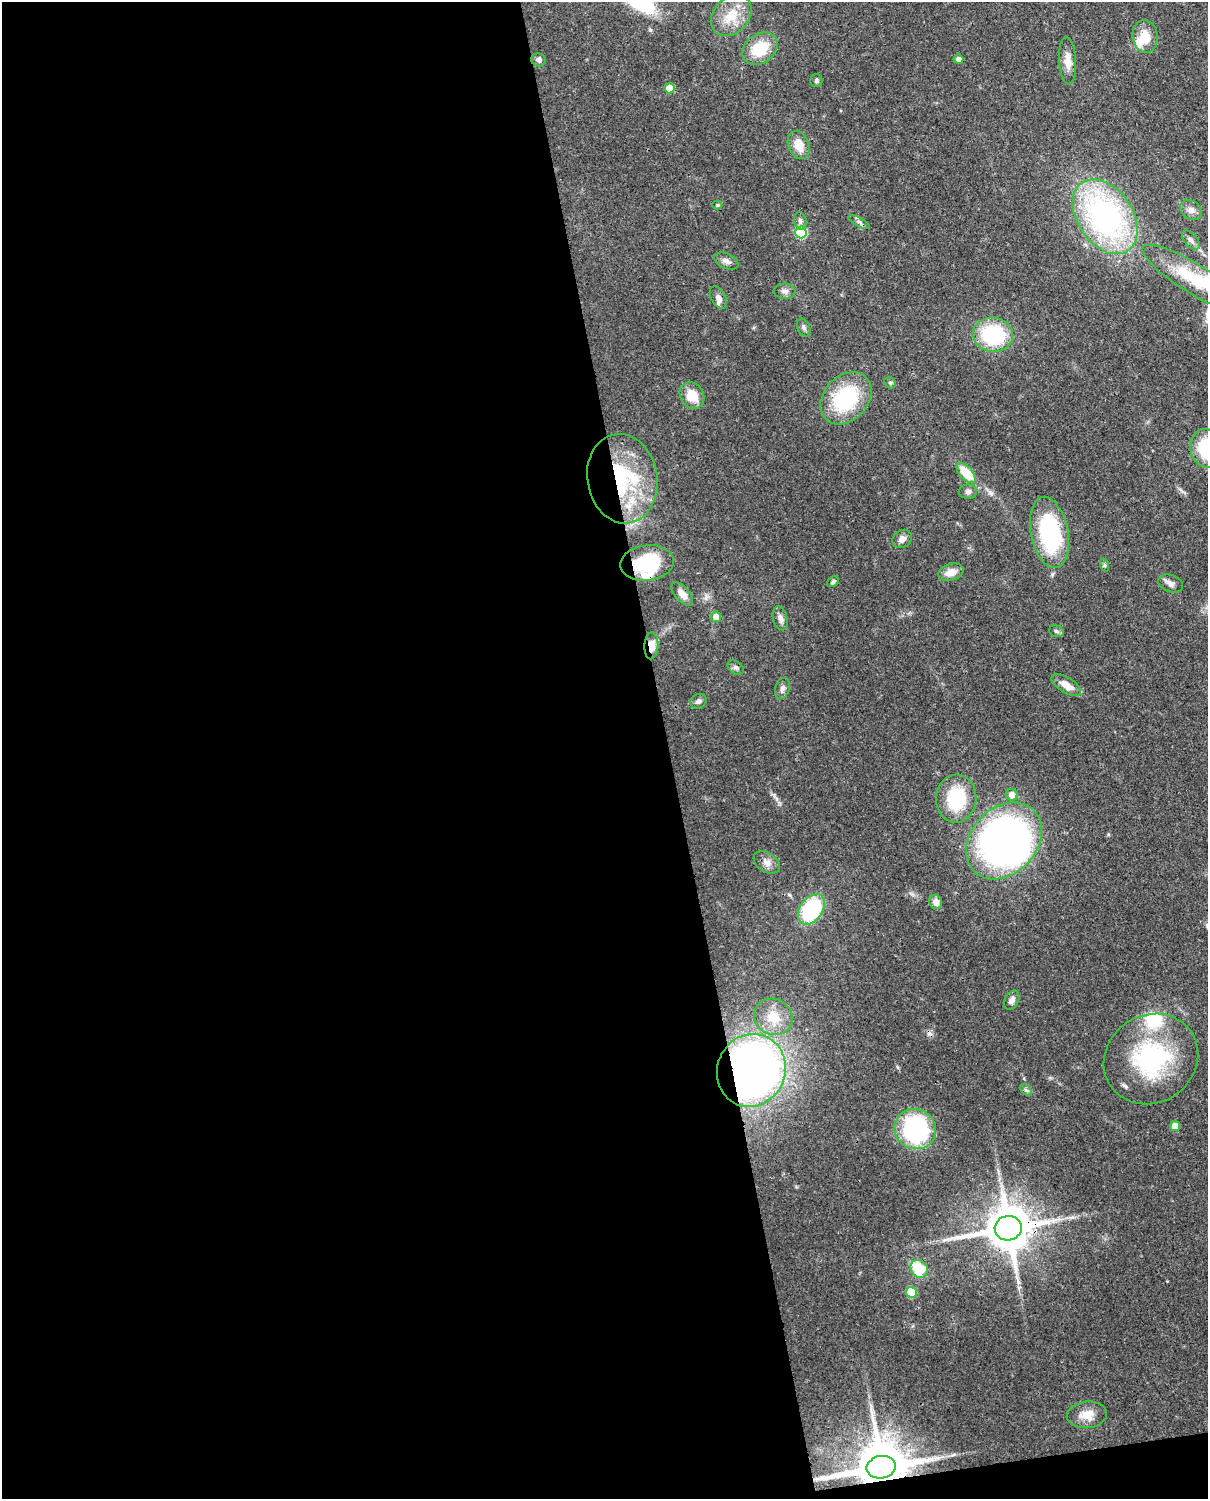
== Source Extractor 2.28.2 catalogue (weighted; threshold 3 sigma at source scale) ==
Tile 9 of 4 x 3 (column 1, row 3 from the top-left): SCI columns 90-1295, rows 154-1650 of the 5000 x 4909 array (HDU 1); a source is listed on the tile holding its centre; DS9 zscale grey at full resolution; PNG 1210 x 1501 px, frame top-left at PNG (2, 2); each listed source drawn as its Kron ellipse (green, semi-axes under 4 px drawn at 4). Shown black and unused: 56% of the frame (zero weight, under 3 of 4 exposures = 7% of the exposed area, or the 3 px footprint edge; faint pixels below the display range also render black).
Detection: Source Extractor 2.28.2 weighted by HDU 2 'WHT'; one run over the whole footprint, this tile lists its part. Background 0.0858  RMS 0.0039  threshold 0.0177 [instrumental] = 3 sigma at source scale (4.5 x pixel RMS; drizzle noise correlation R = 1.50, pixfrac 1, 0.05/0.05 arcsec/px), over >= 5 px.
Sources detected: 70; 3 inside a brighter object's white glare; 1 cosmic-ray / hot-pixel residue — neither listed nor drawn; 3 inside a brighter listed object's ellipse — not listed separately; the other 63 listed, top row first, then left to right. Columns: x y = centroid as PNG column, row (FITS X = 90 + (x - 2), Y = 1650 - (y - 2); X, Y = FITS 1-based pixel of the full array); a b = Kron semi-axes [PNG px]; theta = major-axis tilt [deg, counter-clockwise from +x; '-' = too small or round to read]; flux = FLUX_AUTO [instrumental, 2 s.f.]
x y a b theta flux
731 15 23 17 47 9.8
1145 36 16 12 -83 6.6
760 49 19 14 36 13
958 59 5 4 - 2.2
539 60 7 6 - 1.5
1068 61 24 8 -87 4.3
816 80 6 6 - 0.84
669 88 5 5 - 6.5
799 145 14 10 -67 5.7
717 205 5 4 - 0.59
1191 210 12 9 -35 2.3
1105 217 41 27 -56 97
800 221 9 6 -79 1.3
859 222 12 4 -30 1.1
801 232 6 5 - 31
1191 240 11 6 -48 1.5
726 261 13 7 -23 2
1194 279 60 14 -32 26
785 291 11 7 -2 1.7
718 297 12 7 -60 1.8
804 327 9 6 -67 1.1
993 335 20 17 -9 32
890 383 6 5 - 0.66
692 396 14 11 -55 7.8
846 398 29 22 48 32
1207 448 19 16 -74 23
966 473 12 6 -47 13
622 479 45 35 -80 46
968 492 9 7 1 1.3
1050 532 36 18 -78 45
902 539 10 8 38 2.4
647 563 27 17 7 25
1104 565 7 4 -72 0.67
951 572 13 8 17 4.3
833 582 6 4 39 0.76
1171 583 13 8 -17 2.1
682 594 14 7 -49 3.9
716 617 5 5 - 4.5
780 618 12 7 -74 2.2
1056 631 7 5 -17 1
651 646 13 7 87 5
736 667 9 6 -33 1.2
1066 685 17 7 -32 4.8
782 688 11 7 73 1.6
698 701 8 7 - 1.3
1012 795 6 5 - 3.6
956 799 24 20 86 22
1004 841 43 33 47 180
767 862 14 9 -33 2.7
936 902 7 6 - 2.6
811 909 17 11 54 39
1012 1000 10 7 59 1.6
773 1017 20 18 -30 8.6
1151 1059 49 43 34 50
751 1070 37 34 67 280
1026 1090 7 4 -44 0.8
1175 1126 5 5 - 6.4
915 1129 21 20 - 55
1008 1228 13 12 - 1700
919 1269 9 8 - 15
911 1292 5 5 - 15
1087 1415 20 13 6 5.6
881 1467 15 11 10 2400
Overlapping masked pixels (flux is a lower limit): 6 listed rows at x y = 622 479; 647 563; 651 646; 751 1070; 1008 1228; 881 1467
Isophote crosses this tile's border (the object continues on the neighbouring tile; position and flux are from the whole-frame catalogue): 2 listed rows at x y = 1194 279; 1207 448
Unlisted compact peaks at least as high as the median listed source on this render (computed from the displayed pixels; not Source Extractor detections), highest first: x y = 650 30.